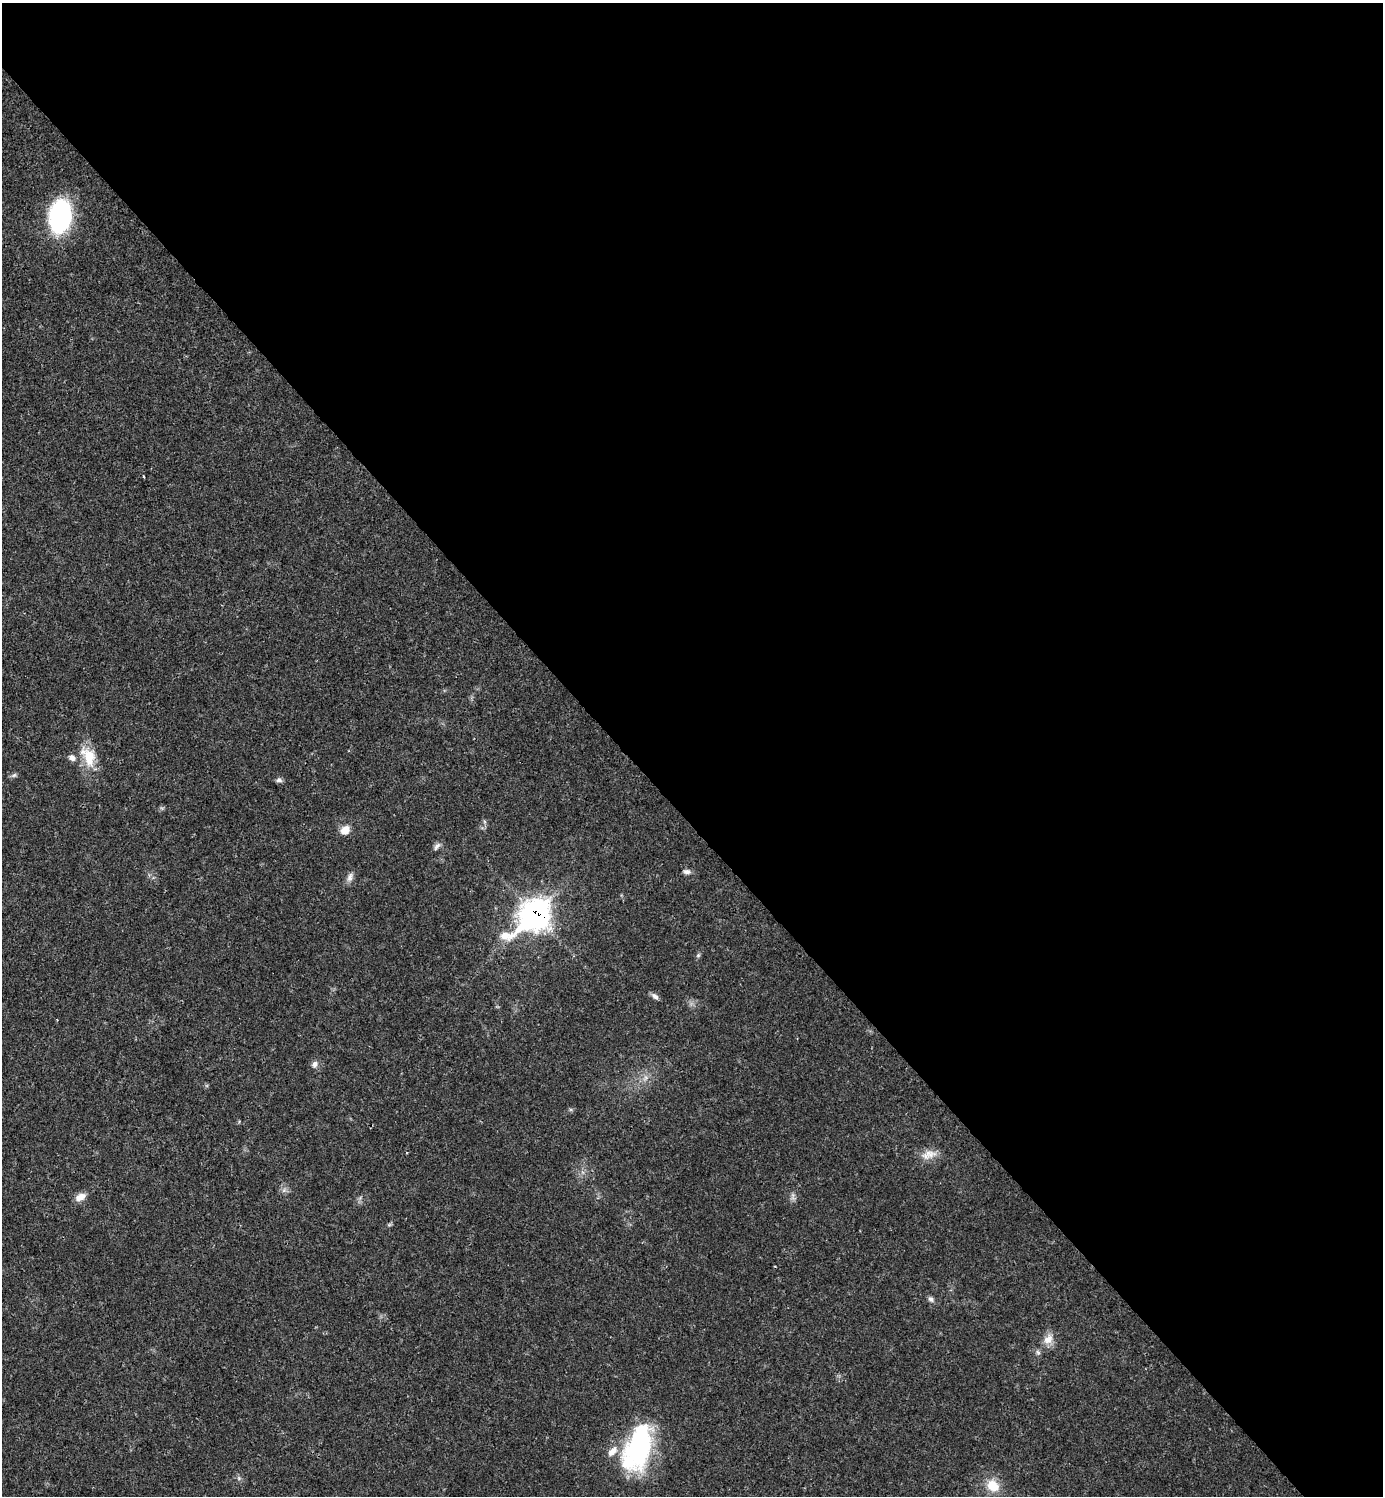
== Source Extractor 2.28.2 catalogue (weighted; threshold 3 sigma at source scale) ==
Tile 8 of 4 x 4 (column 4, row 2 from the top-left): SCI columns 4444-5824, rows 2992-4485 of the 5981 x 5982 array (HDU 1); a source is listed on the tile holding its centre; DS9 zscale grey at full resolution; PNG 1385 x 1498 px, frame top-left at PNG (2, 3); no overlay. Shown black and unused: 55% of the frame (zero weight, under 3 of 4 exposures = <1% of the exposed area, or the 3 px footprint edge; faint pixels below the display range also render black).
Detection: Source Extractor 2.28.2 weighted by HDU 2 'WHT'; one run over the whole footprint, this tile lists its part. Background 0.0198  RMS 0.0022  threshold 0.01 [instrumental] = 3 sigma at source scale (4.5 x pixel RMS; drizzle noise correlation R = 1.50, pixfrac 1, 0.05/0.05 arcsec/px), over >= 5 px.
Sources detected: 21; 2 inside a brighter listed object's ellipse — not listed separately; the other 19 listed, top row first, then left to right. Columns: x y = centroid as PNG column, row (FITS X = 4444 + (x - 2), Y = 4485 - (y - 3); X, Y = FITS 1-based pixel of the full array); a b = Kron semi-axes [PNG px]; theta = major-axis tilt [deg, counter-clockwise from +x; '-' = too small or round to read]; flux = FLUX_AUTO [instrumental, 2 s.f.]
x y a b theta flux
60 216 30 19 83 33
144 477 3 2 - 0.21
88 757 30 17 -63 5.9
14 775 7 5 43 0.48
279 780 9 6 -7 0.61
345 830 11 9 35 2.3
437 846 13 5 49 0.76
687 872 10 6 -11 0.79
350 877 13 7 71 1.1
534 915 18 12 40 160
698 955 6 5 - 0.36
655 996 10 6 -36 0.79
315 1064 9 7 47 0.98
929 1154 24 10 15 2.5
80 1197 14 8 27 1.8
931 1299 8 6 -48 0.63
1048 1339 16 11 40 2.3
638 1448 53 27 71 33
993 1486 18 13 -39 4.2
Overlapping masked pixels (flux is a lower limit): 1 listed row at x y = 534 915